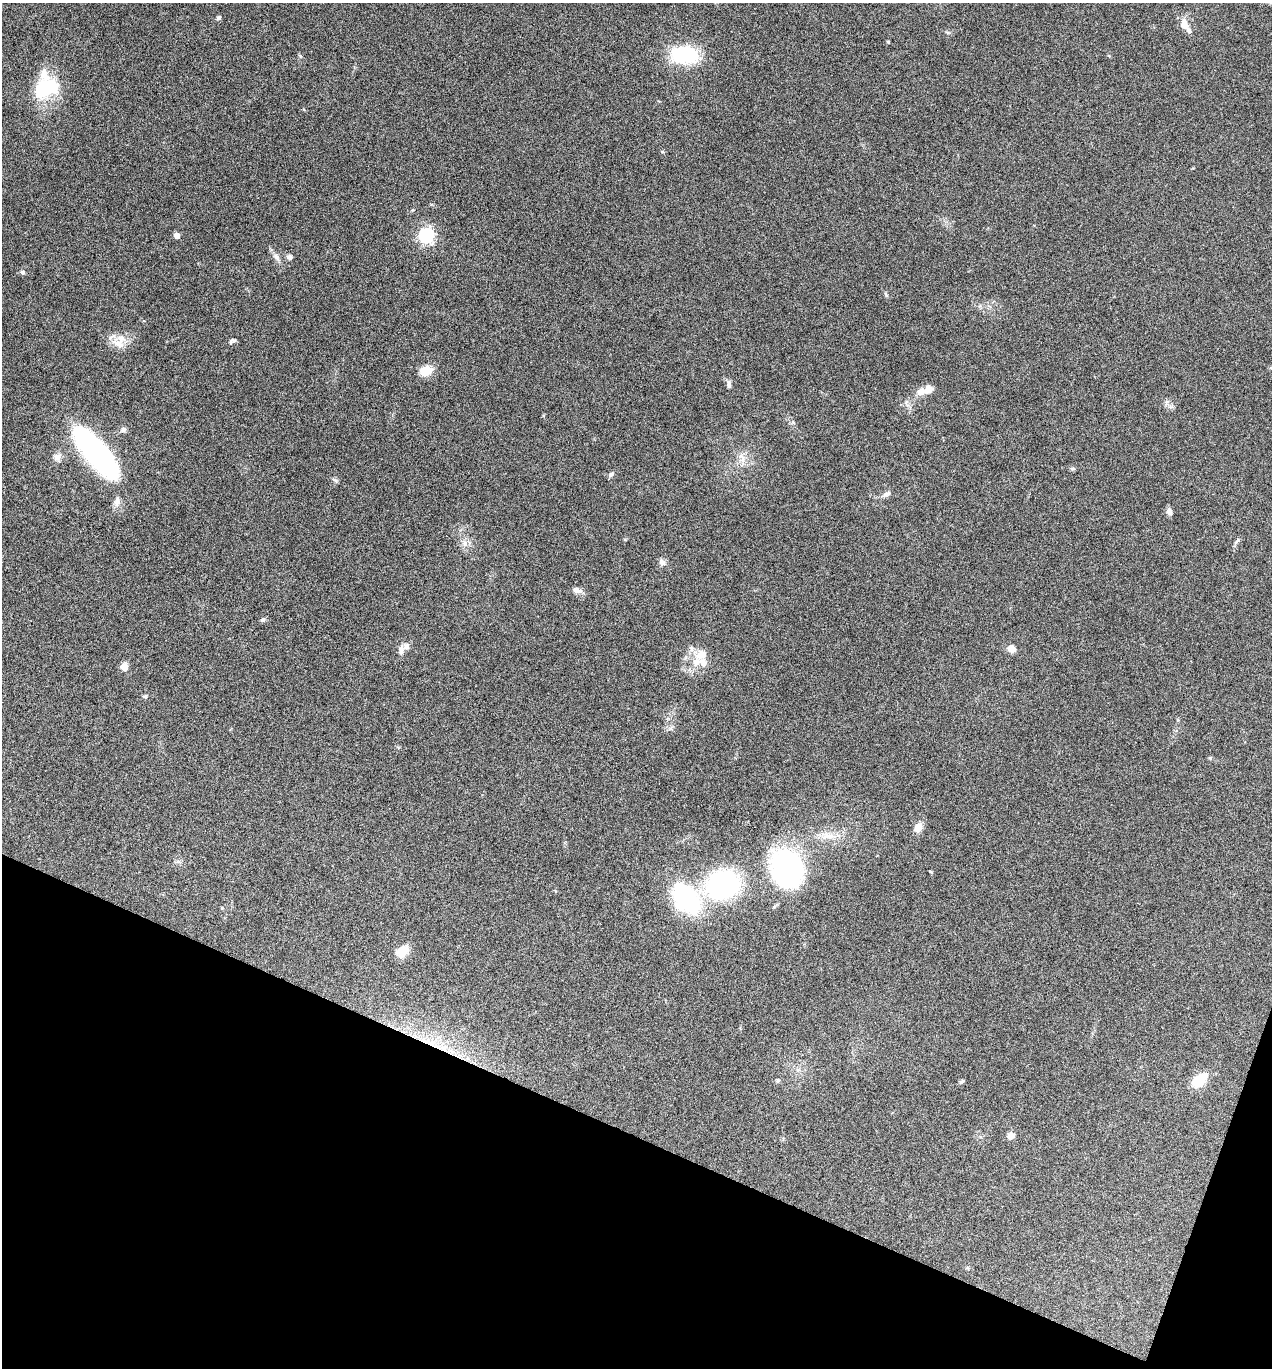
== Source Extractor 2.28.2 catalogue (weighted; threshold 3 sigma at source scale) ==
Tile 15 of 4 x 4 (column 3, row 4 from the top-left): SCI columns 2810-4079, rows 4-1369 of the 5488 x 5474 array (HDU 1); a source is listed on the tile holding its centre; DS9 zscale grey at full resolution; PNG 1274 x 1370 px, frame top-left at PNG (2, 3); no overlay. Shown black and unused: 18% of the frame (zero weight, under 5 of 9 exposures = <1% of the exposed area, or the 3 px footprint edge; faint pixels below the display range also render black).
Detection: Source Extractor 2.28.2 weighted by HDU 2 'WHT'; one run over the whole footprint, this tile lists its part. Background 0.171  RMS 0.0059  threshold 0.024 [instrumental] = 3 sigma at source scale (4.09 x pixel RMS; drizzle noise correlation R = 1.36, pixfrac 0.8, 0.05/0.05 arcsec/px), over >= 5 px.
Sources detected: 53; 6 inside a brighter listed object's ellipse — not listed separately; the other 47 listed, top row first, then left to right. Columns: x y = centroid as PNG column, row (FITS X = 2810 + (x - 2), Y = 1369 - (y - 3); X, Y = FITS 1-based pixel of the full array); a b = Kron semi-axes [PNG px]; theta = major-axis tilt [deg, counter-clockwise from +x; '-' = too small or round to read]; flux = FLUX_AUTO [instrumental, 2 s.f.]
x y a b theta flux
219 18 6 5 - 1.1
1184 25 15 11 -77 4.8
888 42 4 3 - 0.61
685 55 33 20 -4 32
46 87 33 29 68 30
177 235 4 4 - 5.8
426 235 6 6 - 150
276 257 12 7 -58 2.6
289 257 7 7 - 1.6
22 272 7 5 -9 1.2
886 294 7 3 -53 0.78
234 340 8 6 11 1.2
119 342 22 16 68 8.2
426 371 9 7 26 12
729 384 11 5 -84 1.7
921 391 11 8 30 4.2
123 430 8 7 - 1.7
95 451 63 21 -48 110
741 456 8 5 -34 1.8
57 457 10 9 - 3
1072 469 7 4 4 0.95
611 474 8 5 45 1.4
335 480 9 4 -35 1
887 494 13 6 22 2
117 501 17 7 85 3
1169 511 8 6 -69 2.2
1237 540 11 3 54 0.98
465 543 7 4 90 1.5
662 562 11 7 -39 1.9
577 590 14 7 -17 2.7
263 619 7 5 9 0.98
401 649 13 7 81 2.7
1011 649 8 8 - 4.1
701 655 21 13 31 8.2
124 666 8 8 - 3.8
145 696 6 5 - 0.98
918 827 10 8 62 5.1
826 836 16 6 14 4.6
787 869 42 34 -69 86
723 884 28 23 19 92
686 899 43 28 -50 55
403 951 16 12 53 7.3
432 1043 14 9 -14 7
1199 1080 14 9 42 16
777 1081 6 4 1 0.75
962 1081 7 4 29 0.9
1011 1136 8 7 - 3.1
Overlapping masked pixels (flux is a lower limit): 1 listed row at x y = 432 1043
Isophote crosses this tile's border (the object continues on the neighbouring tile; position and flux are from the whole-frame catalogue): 1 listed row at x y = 95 451
Unlisted compact peaks at least as high as the median listed source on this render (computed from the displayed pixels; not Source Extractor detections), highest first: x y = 300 56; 1210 758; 670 729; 930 871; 662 152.